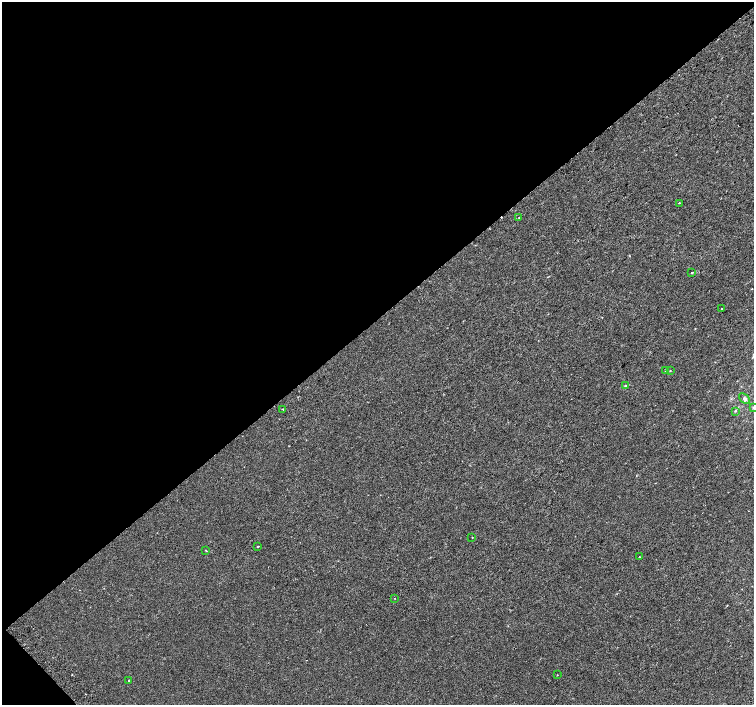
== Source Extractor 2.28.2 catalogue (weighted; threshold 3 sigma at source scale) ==
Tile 5 of 4 x 4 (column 1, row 2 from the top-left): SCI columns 39-1542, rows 3053-4458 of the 6087 x 6041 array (HDU 1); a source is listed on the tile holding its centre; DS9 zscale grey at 2 x 2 block average (1 PNG px = mean of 2 x 2 image px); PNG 756 x 707 px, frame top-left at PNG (2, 2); each listed source drawn as its Kron ellipse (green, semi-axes under 4 px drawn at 4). Shown black and unused: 46% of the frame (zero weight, under 2 of 3 exposures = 2% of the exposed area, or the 3 px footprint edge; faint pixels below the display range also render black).
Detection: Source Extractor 2.28.2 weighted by HDU 2 'WHT'; one run over the whole footprint, this tile lists its part. Background 5.85e-04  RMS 0.0028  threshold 0.0126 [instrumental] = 3 sigma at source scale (4.5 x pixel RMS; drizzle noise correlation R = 1.50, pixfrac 1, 0.0396/0.0396 arcsec/px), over >= 5 px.
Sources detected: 18; all 18 listed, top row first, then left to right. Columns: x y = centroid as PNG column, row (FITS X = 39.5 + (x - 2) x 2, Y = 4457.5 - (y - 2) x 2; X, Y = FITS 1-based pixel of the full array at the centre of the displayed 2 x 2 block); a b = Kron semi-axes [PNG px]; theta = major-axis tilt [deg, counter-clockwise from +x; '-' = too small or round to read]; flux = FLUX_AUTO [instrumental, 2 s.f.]
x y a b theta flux
679 203 2 2 - 0.58
519 217 2 2 - 0.42
692 273 2 2 - 1
722 309 2 2 - 0.29
665 370 2 2 - 0.43
670 371 2 2 - 0.43
625 386 4 3 - 0.87
745 399 6 4 -41 1.7
753 407 3 3 - 0.66
283 409 2 2 - 0.32
735 411 4 2 - 0.59
472 537 2 2 - 0.93
258 546 2 2 - 0.76
206 550 3 2 - 0.4
639 557 2 2 - 0.46
395 598 2 2 - 0.25
557 675 2 2 - 0.29
129 680 2 2 - 0.96
Isophote crosses this tile's border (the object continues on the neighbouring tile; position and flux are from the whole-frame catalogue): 1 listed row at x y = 753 407
Diffuse or blended objects may show on this block-average render without a row.